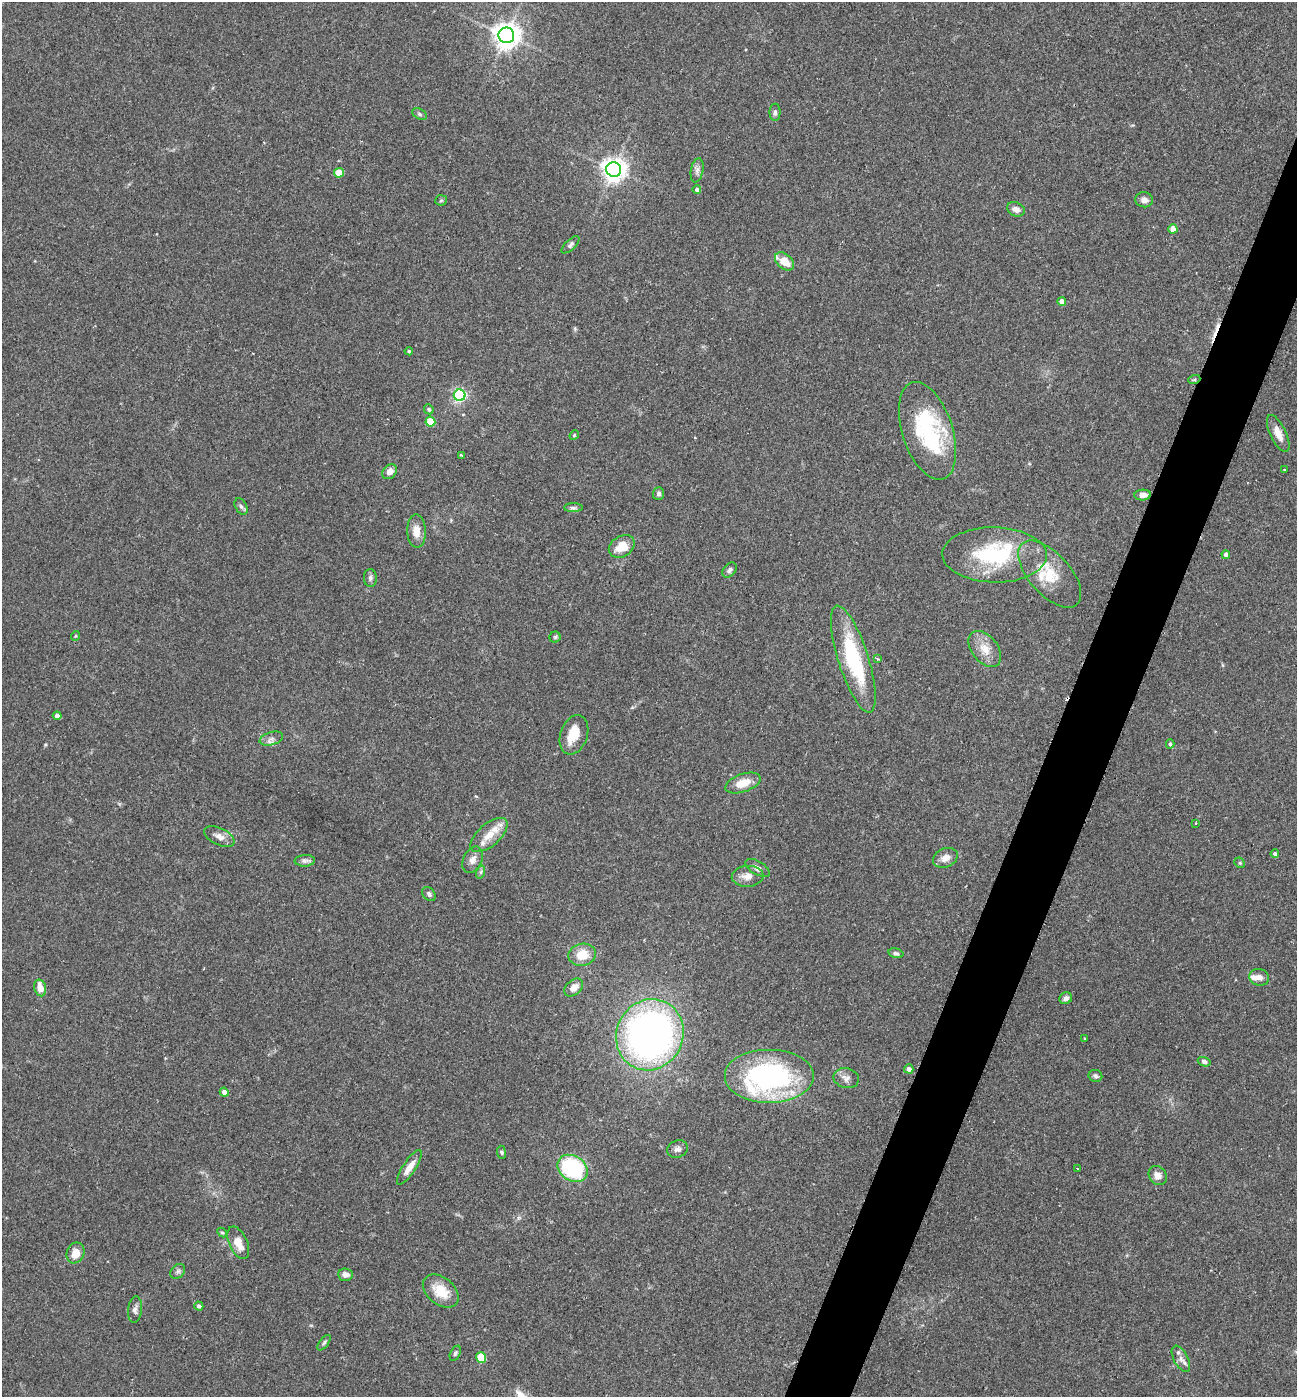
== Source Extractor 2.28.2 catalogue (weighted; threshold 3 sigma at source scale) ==
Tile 10 of 4 x 4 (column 2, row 3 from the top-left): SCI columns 1440-2734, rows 1401-2795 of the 5602 x 5588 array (HDU 1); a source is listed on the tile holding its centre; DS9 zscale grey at full resolution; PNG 1299 x 1399 px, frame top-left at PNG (2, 2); each listed source drawn as its Kron ellipse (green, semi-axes under 4 px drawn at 4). Shown black and unused: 4% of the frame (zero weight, under 2 of 3 exposures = <1% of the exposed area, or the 3 px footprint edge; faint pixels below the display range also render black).
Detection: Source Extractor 2.28.2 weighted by HDU 2 'WHT'; one run over the whole footprint, this tile lists its part. Background 0.102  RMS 0.0072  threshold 0.0324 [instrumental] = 3 sigma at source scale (4.5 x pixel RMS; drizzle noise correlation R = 1.50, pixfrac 1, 0.05/0.05 arcsec/px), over >= 5 px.
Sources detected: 98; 1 inside a brighter object's white glare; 3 cosmic-ray / hot-pixel residue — neither listed nor drawn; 4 inside a brighter listed object's ellipse — not listed separately; the other 90 listed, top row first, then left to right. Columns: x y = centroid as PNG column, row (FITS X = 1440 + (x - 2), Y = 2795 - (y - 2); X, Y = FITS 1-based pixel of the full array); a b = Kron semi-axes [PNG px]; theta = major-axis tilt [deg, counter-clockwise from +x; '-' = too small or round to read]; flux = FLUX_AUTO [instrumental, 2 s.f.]
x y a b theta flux
506 35 8 8 - 770
775 112 8 5 89 1.7
420 114 7 5 -28 1.3
614 170 7 7 - 570
697 170 12 6 80 2.9
339 173 5 4 - 19
697 189 4 4 - 1.8
441 200 6 5 - 1.1
1144 200 9 7 -6 3.7
1016 209 9 6 -24 4.1
1173 229 4 4 - 8.2
570 245 11 5 43 1.9
785 261 11 7 -42 12
1062 301 4 4 - 4.3
409 351 4 4 - 0.93
1194 380 6 4 19 0.92
460 395 6 5 - 130
429 409 5 5 - 1.6
430 422 5 5 - 17
927 431 51 25 -72 68
1278 433 20 8 -64 7.5
574 435 5 4 - 0.94
461 455 3 3 - 2.9
1285 470 3 2 - 0.97
390 472 8 6 46 4.2
658 494 6 5 - 2.1
1143 495 8 5 3 5
241 506 9 5 -62 1.7
573 508 9 4 0 1.8
416 531 16 9 -88 7.4
622 546 14 10 34 13
995 555 52 27 -1 61
1226 555 4 4 - 3.2
730 570 8 6 49 2
1050 574 41 20 -48 26
370 578 9 6 90 2.1
75 636 5 3 - 0.62
555 637 5 5 - 1.1
985 649 20 13 -52 11
853 659 56 15 -72 59
878 659 3 3 - 0.89
57 716 4 4 - 2.8
574 735 20 13 71 15
271 739 12 6 17 3.2
1170 744 4 4 - 1.2
743 783 18 9 19 12
1196 823 2 2 - 0.6
489 835 23 11 41 12
219 837 16 8 -26 4.9
1275 854 4 4 - 1.9
945 858 13 9 24 5.4
473 860 14 9 64 4.6
305 861 10 5 3 2.5
1240 863 6 4 -44 1
758 868 13 6 -30 3.6
481 872 7 4 72 1.4
748 876 16 10 3 6.1
429 894 8 5 -52 2.1
896 953 7 5 -14 1.5
582 955 14 11 10 15
1259 977 10 8 -17 4
574 987 11 7 42 6
40 988 8 5 -75 7.1
1066 998 6 5 - 2.6
650 1035 36 33 63 330
1085 1039 3 3 - 0.75
1204 1062 6 4 -19 1.9
909 1069 5 4 - 3.3
769 1076 45 27 0 130
1095 1076 7 6 - 1.5
846 1078 13 10 -14 4.3
224 1092 4 4 - 3.1
677 1149 11 8 21 3
501 1152 6 4 -83 1.1
409 1167 20 6 56 6.8
573 1168 16 12 -33 79
1077 1169 2 2 - 0.59
1158 1176 10 8 -52 5.1
222 1233 5 4 - 1
238 1243 17 9 -66 8.6
76 1253 10 9 - 8.1
178 1271 8 6 46 2
345 1275 7 6 - 3.6
441 1291 20 13 -39 16
199 1306 5 4 - 2
135 1310 13 7 83 3
324 1343 9 4 53 1.5
455 1353 8 5 64 1.4
481 1357 5 5 - 23
1181 1359 14 7 -61 4